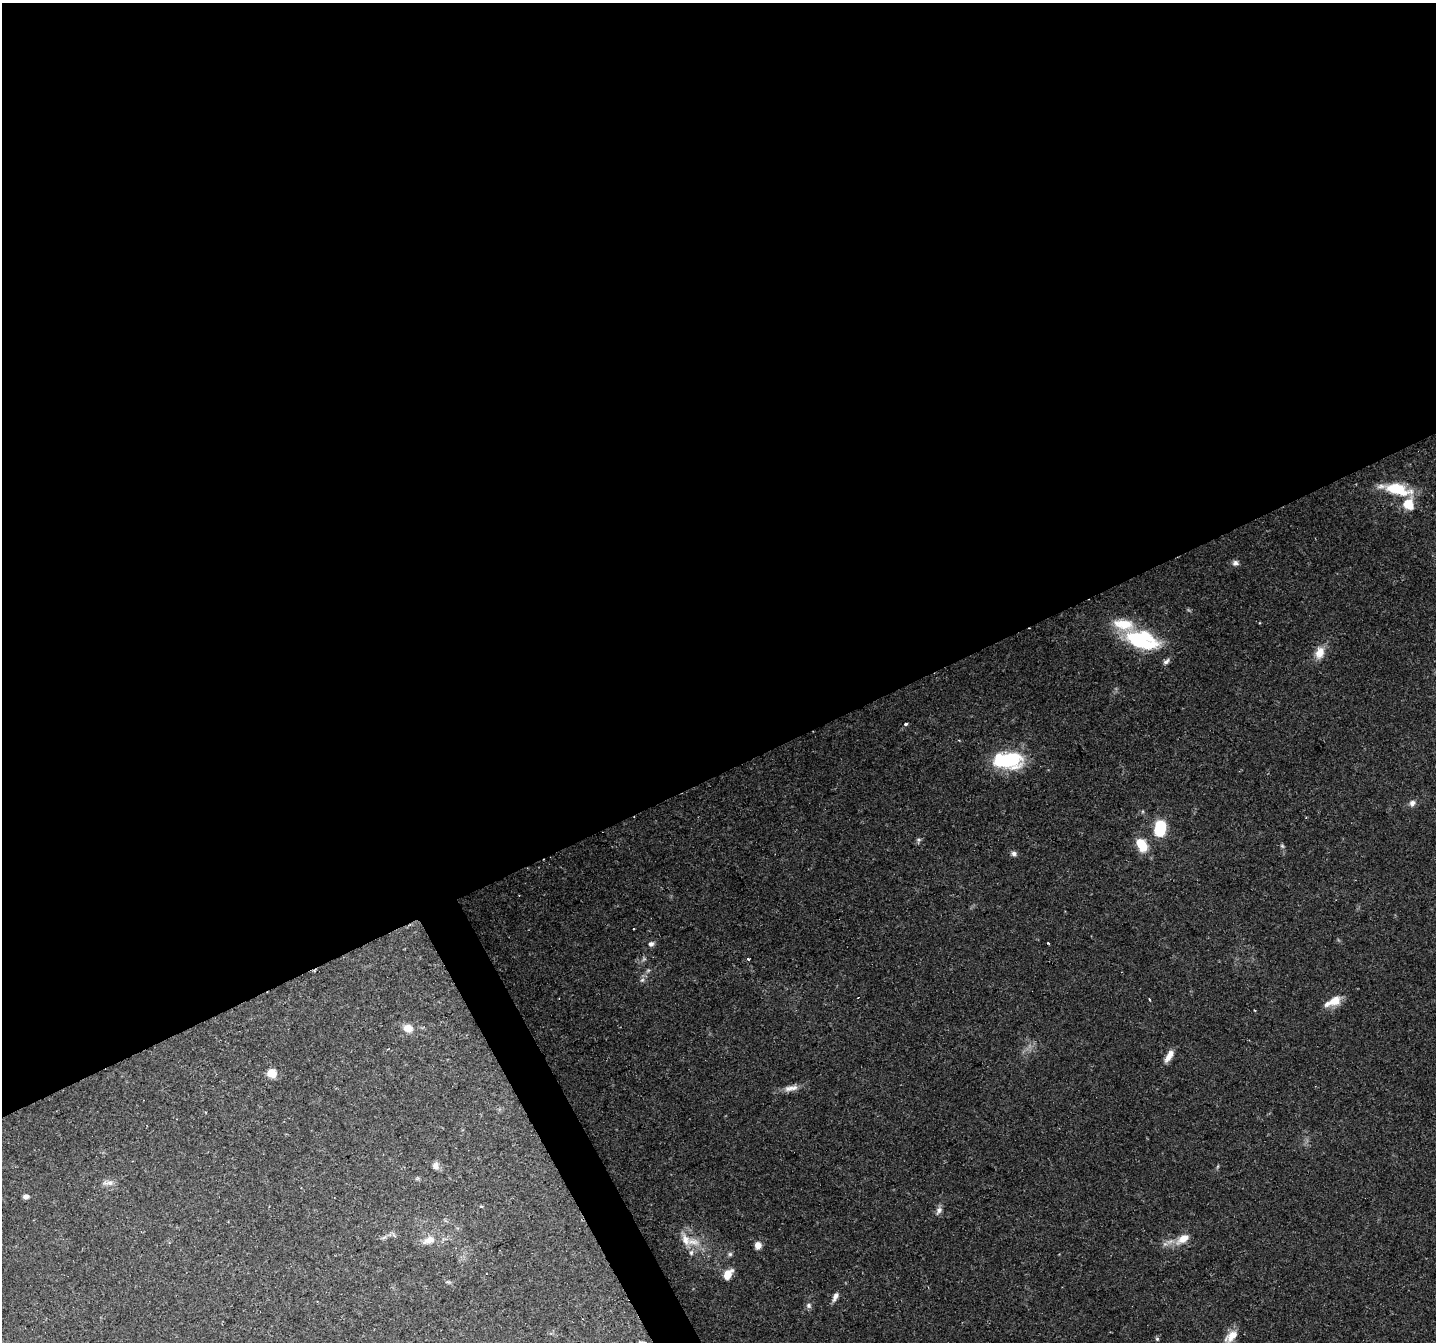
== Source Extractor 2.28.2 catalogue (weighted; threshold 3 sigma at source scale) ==
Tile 2 of 4 x 4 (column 2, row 1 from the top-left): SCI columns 1437-2870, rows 4180-5519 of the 5738 x 5615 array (HDU 1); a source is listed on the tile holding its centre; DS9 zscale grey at full resolution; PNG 1438 x 1344 px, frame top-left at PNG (2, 3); no overlay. Shown black and unused: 59% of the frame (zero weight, under 2 of 3 exposures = <1% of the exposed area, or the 3 px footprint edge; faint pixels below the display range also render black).
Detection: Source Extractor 2.28.2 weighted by HDU 2 'WHT'; one run over the whole footprint, this tile lists its part. Background 0.0816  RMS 0.005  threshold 0.0225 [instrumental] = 3 sigma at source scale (4.5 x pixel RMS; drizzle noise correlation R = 1.50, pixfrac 1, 0.0396/0.0396 arcsec/px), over >= 5 px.
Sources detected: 47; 1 inside a brighter object's white glare — not listed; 6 inside a brighter listed object's ellipse — not listed separately; the other 40 listed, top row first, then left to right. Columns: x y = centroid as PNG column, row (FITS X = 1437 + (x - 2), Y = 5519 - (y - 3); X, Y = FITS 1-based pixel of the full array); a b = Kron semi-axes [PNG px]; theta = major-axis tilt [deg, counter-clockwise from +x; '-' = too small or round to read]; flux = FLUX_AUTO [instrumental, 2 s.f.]
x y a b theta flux
1398 489 35 14 -13 18
1235 563 8 7 - 1.7
1124 624 85 17 -27 27
1320 653 15 11 69 6.1
1166 662 9 5 31 1.7
905 724 3 3 - 1.4
1009 760 28 19 -5 31
1412 803 9 7 68 2.1
1160 828 16 11 80 20
1142 845 16 10 -62 11
1282 846 7 4 -45 0.85
1014 853 7 6 - 1.5
1048 943 3 2 - 0.56
651 944 8 7 - 1.6
748 959 3 3 - 0.68
642 980 6 5 - 1.1
858 997 3 2 - 0.34
1149 999 3 3 - 0.52
1334 1001 18 11 30 7
1255 1010 3 2 - 0.48
408 1028 11 8 -17 5.1
1169 1056 16 6 59 4.1
271 1073 9 8 - 6.7
791 1088 22 7 10 4.1
435 1166 9 8 - 2.4
108 1183 16 6 2 2.4
26 1196 6 5 - 2.1
939 1210 12 7 59 2
1183 1239 20 9 34 6.9
429 1240 19 9 18 5.7
693 1242 21 10 -10 7.3
758 1245 6 5 - 4.9
691 1253 8 6 76 1.6
730 1254 6 6 - 1
728 1274 10 6 57 8.8
835 1296 12 5 65 2.4
809 1305 7 7 - 1.4
1231 1336 21 10 48 7.3
1157 1339 5 4 - 0.73
640 1342 9 5 8 1.1
Isophote crosses this tile's border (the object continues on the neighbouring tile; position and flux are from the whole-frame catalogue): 2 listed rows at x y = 1231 1336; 640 1342